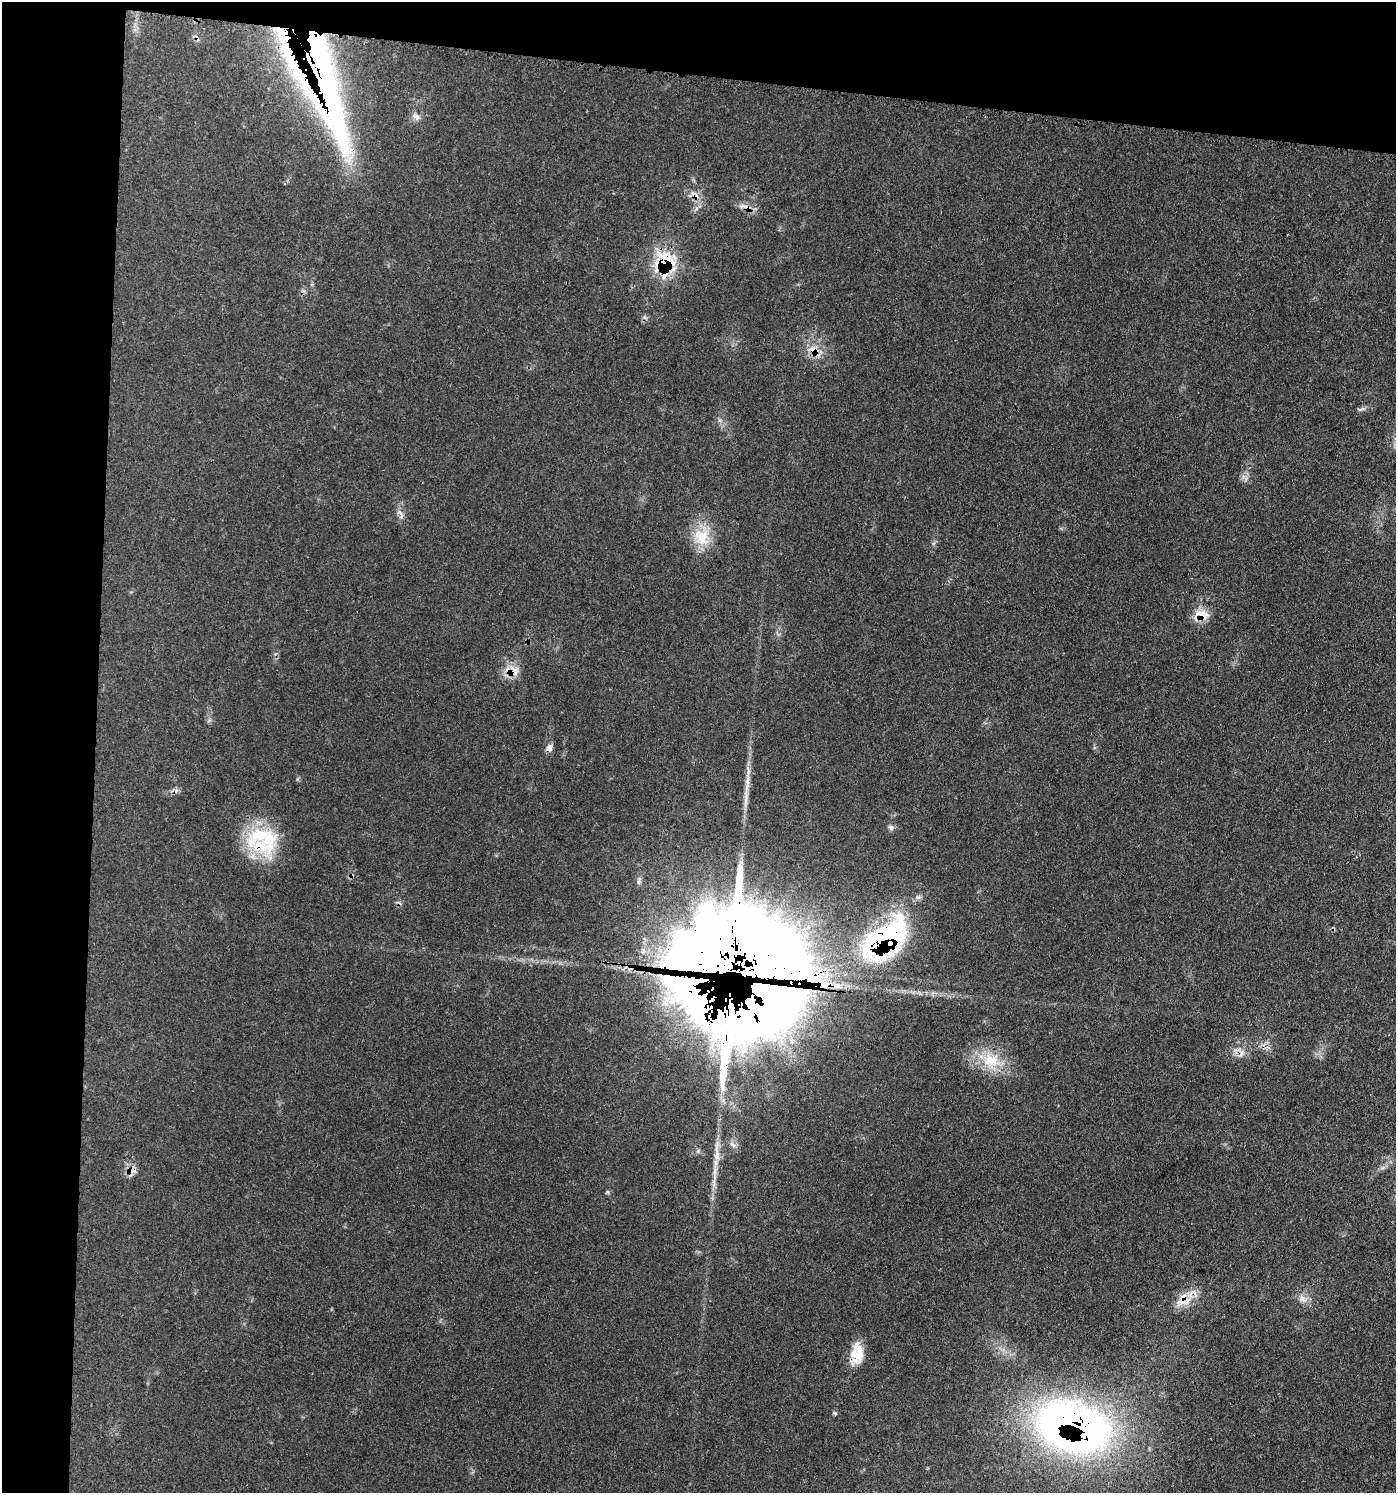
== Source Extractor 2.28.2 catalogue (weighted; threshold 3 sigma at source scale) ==
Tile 1 of 3 x 3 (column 1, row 1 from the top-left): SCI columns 294-1687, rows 3061-4551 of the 4632 x 4608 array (HDU 1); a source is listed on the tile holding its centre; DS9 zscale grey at full resolution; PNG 1398 x 1495 px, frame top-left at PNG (2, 2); no overlay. Shown black and unused: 12% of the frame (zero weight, under 3 of 4 exposures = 8% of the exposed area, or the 3 px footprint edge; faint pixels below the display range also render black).
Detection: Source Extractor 2.28.2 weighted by HDU 2 'WHT'; one run over the whole footprint, this tile lists its part. Background 0.13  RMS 0.0055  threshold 0.0246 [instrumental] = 3 sigma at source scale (4.5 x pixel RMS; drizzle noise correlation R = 1.50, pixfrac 1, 0.05/0.05 arcsec/px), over >= 5 px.
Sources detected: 37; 1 inside a brighter object's white glare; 3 cosmic-ray / hot-pixel residue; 1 long thin detection or spike segment (spike, bleed or trail) — not listed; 5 inside a brighter listed object's ellipse — not listed separately; the other 27 listed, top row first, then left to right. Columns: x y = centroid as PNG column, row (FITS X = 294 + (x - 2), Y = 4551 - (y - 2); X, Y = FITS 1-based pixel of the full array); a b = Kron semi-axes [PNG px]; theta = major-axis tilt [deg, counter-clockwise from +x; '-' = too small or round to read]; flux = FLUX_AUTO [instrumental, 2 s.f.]
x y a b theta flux
324 80 164 25 -74 240
416 117 13 7 -26 2.6
744 206 15 5 -15 3.3
664 263 29 23 85 34
813 350 21 11 -30 7.8
1362 409 12 4 14 1.5
400 514 17 5 -61 2.7
701 537 27 23 -83 17
1201 614 23 13 7 8.6
515 671 14 10 -73 5.9
549 748 10 8 65 2.7
746 797 34 6 84 7.4
891 827 9 5 -45 1.6
260 846 53 23 -25 33
886 939 60 34 38 120
733 959 69 53 -4 2900
826 984 11 7 -52 5
1242 1053 14 5 60 2.6
991 1060 28 23 -16 21
733 1145 11 5 -45 2.1
717 1152 42 6 -90 9.2
131 1171 14 7 6 3.8
1303 1299 15 8 -55 4
1181 1302 20 13 14 9.5
857 1354 25 15 73 13
835 1413 6 4 -76 0.86
1073 1427 76 48 -18 330
Overlapping masked pixels (flux is a lower limit): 14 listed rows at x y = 324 80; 744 206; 664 263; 813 350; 1201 614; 515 671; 549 748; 260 846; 886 939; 733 959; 131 1171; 1181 1302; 857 1354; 1073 1427